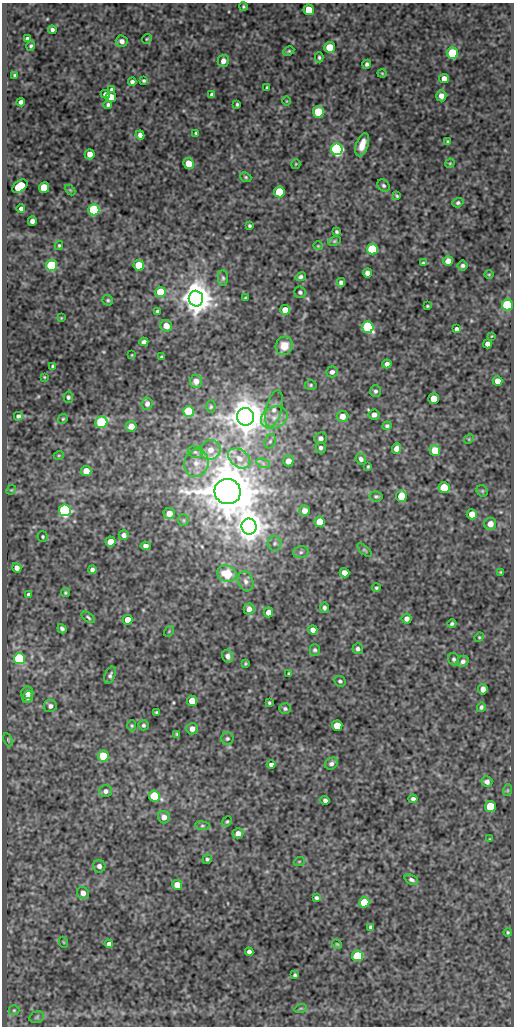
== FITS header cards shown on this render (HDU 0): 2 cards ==
NAXIS1  =                  512
NAXIS2  =                 1024

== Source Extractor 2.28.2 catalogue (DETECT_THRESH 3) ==
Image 512 x 1024 px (HDU 0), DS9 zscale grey, 1 PNG px = 1 image px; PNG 516 x 1028 px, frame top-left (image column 1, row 1024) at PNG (2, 3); each listed source drawn as its Kron ellipse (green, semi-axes under 4 px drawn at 4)
Background 78.3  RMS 0.51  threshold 1.52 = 3 sigma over >= 5 px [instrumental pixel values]
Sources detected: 224; all 224 listed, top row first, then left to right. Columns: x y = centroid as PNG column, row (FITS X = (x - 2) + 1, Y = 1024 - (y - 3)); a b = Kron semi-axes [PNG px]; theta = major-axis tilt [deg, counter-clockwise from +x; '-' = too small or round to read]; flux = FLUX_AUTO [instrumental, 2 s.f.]
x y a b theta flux
243 6 4 4 - 48
309 10 5 5 - 810
52 30 4 4 - 89
27 39 4 3 - 78
147 39 5 4 - 43
122 41 6 5 - 140
31 46 4 4 - 59
330 47 5 5 - 880
289 51 6 4 27 48
453 53 5 5 - 2500
319 57 5 3 - 55
223 61 6 5 - 210
367 64 4 4 - 81
382 73 4 4 - 34
15 75 4 3 - 71
444 78 5 4 - 220
144 81 3 3 - 50
132 82 4 4 - 91
267 88 4 3 - 47
111 89 4 3 - 63
105 94 5 4 - 100
212 95 4 3 - 89
441 96 5 5 - 210
111 97 5 5 - 400
286 101 4 3 - 24
21 102 4 4 - 120
237 104 4 3 - 48
108 105 4 4 - 75
318 112 5 5 - 1700
196 133 4 3 - 52
140 135 4 4 - 130
448 142 4 3 - 45
362 145 12 6 71 350
337 149 6 5 - 8400
90 154 5 5 - 280
450 163 5 4 - 35
189 164 5 5 - 490
296 164 5 4 - 36
246 177 6 4 -23 50
384 185 7 5 -45 78
20 186 8 5 37 1400
44 188 5 5 - 1100
70 190 6 4 -44 38
279 192 5 5 - 1500
397 196 4 3 - 38
458 203 5 4 - 67
21 209 4 4 - 110
94 210 5 5 - 4000
32 221 4 4 - 160
249 226 3 3 - 51
337 232 4 3 - 55
334 241 6 4 27 46
59 245 4 3 - 39
318 246 5 4 - 35
372 249 5 5 - 3100
448 261 5 5 - 320
423 263 4 3 - 56
51 265 5 5 - 3700
139 265 5 5 - 940
463 265 5 5 - 84
367 273 4 4 - 180
489 274 4 3 - 29
300 277 5 4 - 77
223 278 8 5 -89 73
341 282 4 4 - 100
160 292 5 5 - 1200
300 292 6 6 - 78
245 298 3 2 - 27
196 299 8 7 - 65000
108 300 5 5 - 52
508 305 5 5 - 4500
427 306 3 3 - 37
285 310 5 5 - 450
157 311 4 3 - 61
61 318 4 3 - 27
166 326 6 5 - 370
368 327 6 5 - 5400
457 329 4 4 - 90
492 336 3 2 - 20
144 342 4 4 - 120
487 344 4 4 - 160
284 346 9 8 - 470
132 355 4 2 - 23
162 357 4 3 - 47
387 364 4 4 - 120
53 366 3 3 - 42
332 372 6 5 - 120
44 377 3 2 - 27
196 381 6 6 - 260
497 381 5 4 - 310
311 385 6 4 1 53
375 391 6 5 - 81
68 397 5 4 - 65
434 399 5 5 - 470
147 404 6 5 - 140
211 407 6 4 88 50
274 409 19 7 76 310
189 411 5 5 - 2300
374 415 5 5 - 150
18 416 4 4 - 86
342 416 6 5 - 330
245 417 9 8 - 83000
274 418 14 10 25 380
63 419 5 4 - 46
101 422 6 6 - 2900
131 426 5 5 - 340
387 426 4 4 - 67
320 438 6 5 - 130
469 439 5 4 - 38
270 441 7 5 67 80
321 448 5 5 - 86
397 448 5 4 - 230
211 450 10 9 - 370
435 450 5 5 - 860
195 452 8 5 -16 81
59 455 5 3 - 33
239 458 12 8 -38 340
361 459 5 5 - 110
288 461 5 5 - 240
196 463 14 12 73 440
263 463 7 4 -19 83
368 467 4 2 - 38
86 471 5 5 - 450
444 488 5 5 - 1200
11 490 5 4 - 37
228 491 13 12 - 150000
482 491 6 5 - 47
376 496 6 5 - 63
401 496 5 5 - 1100
65 510 6 5 - 7800
304 511 5 5 - 220
169 514 5 5 - 310
472 514 5 5 - 380
183 520 6 5 - 55
320 522 5 5 - 810
490 524 6 6 - 320
249 527 8 7 - 53000
124 535 5 4 - 140
43 537 5 5 - 53
110 542 5 5 - 410
275 543 7 7 - 95
146 546 5 4 - 150
365 550 9 4 -42 57
301 552 8 6 14 100
17 568 5 4 - 180
92 570 4 4 - 100
501 572 4 3 - 36
344 573 5 4 - 260
227 574 10 8 -17 920
246 581 10 7 -71 160
376 588 4 4 - 46
65 593 4 4 - 48
28 594 4 4 - 54
324 608 5 4 - 83
249 609 5 5 - 170
268 612 5 4 - 230
88 617 8 3 -37 54
407 619 5 5 - 160
128 620 5 4 - 420
452 624 4 3 - 63
62 629 5 4 - 83
313 630 5 4 - 180
169 631 6 4 57 32
479 637 5 4 - 39
358 649 5 5 - 100
315 650 5 5 - 69
228 656 6 5 - 140
19 659 5 5 - 3900
454 659 6 5 - 78
463 661 6 5 - 120
245 664 4 3 - 39
289 673 3 3 - 44
110 675 9 5 67 82
340 681 6 5 - 73
483 689 5 4 - 200
27 693 6 6 - 180
28 697 6 5 - 180
192 701 5 5 - 600
269 703 4 3 - 47
50 706 6 6 - 110
481 707 5 4 - 73
285 709 6 5 - 72
156 712 3 2 - 38
143 725 5 5 - 69
132 726 5 4 - 45
337 726 5 5 - 680
192 729 6 5 - 210
177 734 3 3 - 39
227 738 6 6 - 64
8 740 7 4 -66 45
103 756 5 5 - 1700
331 764 7 5 34 120
271 765 4 4 - 100
487 782 5 5 - 140
508 790 6 4 71 41
106 791 6 5 - 120
154 796 5 5 - 1300
413 799 4 4 - 98
325 800 5 4 - 96
490 806 5 5 - 1500
164 817 6 6 - 210
227 822 6 4 48 48
202 826 7 4 -7 56
238 833 5 5 - 200
490 839 3 3 - 28
207 859 5 4 - 60
299 862 5 3 - 32
99 866 6 6 - 130
411 880 7 4 -22 89
177 885 5 5 - 450
83 893 6 5 - 250
317 898 4 4 - 82
364 902 5 5 - 920
371 927 4 3 - 93
508 932 4 4 - 48
63 942 5 3 - 30
109 944 4 4 - 110
337 944 5 4 - 40
249 952 4 4 - 130
358 956 5 5 - 1900
295 975 3 3 - 53
301 1008 6 4 18 45
14 1010 5 5 - 50
37 1017 7 5 17 66